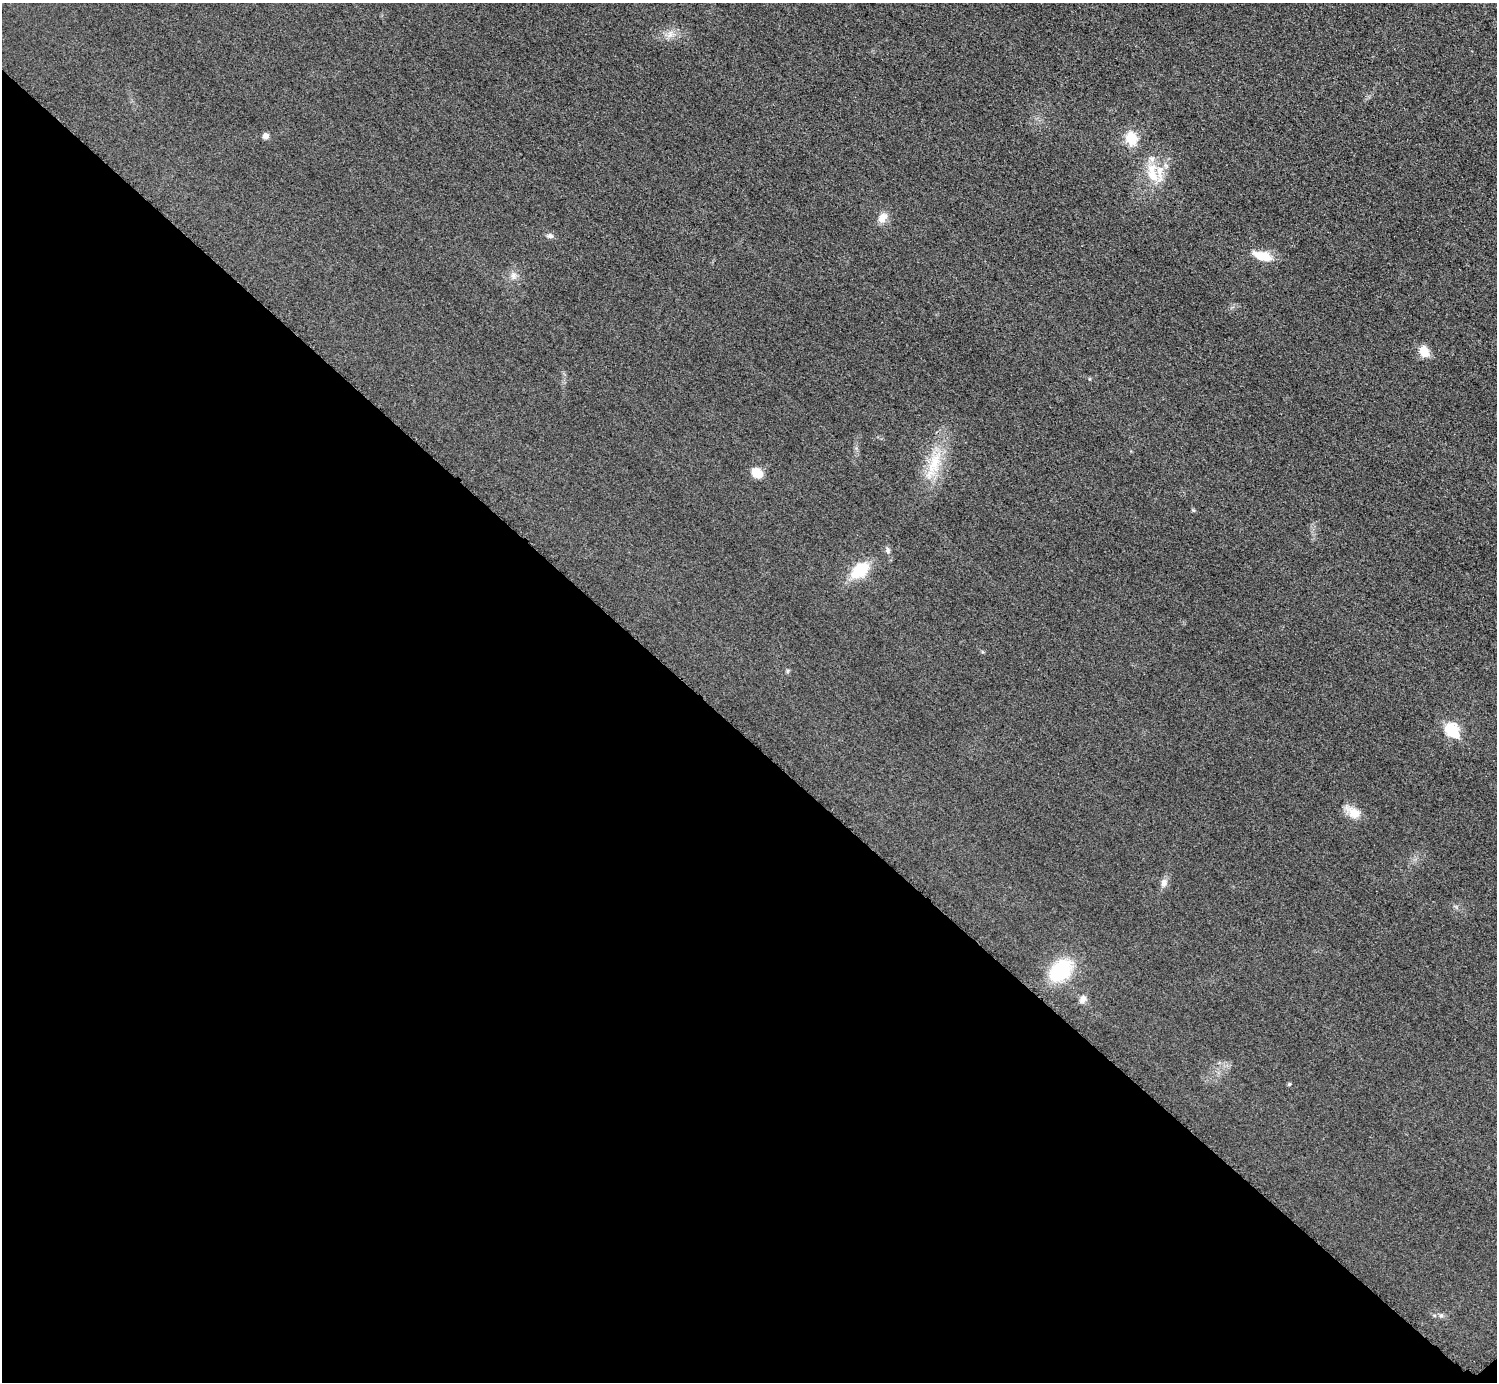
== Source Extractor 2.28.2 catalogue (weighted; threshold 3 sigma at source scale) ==
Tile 14 of 4 x 4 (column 2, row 4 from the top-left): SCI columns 1509-3003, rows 314-1693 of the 6004 x 6004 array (HDU 1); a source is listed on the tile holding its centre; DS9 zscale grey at full resolution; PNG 1499 x 1384 px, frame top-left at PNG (2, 3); no overlay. Shown black and unused: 47% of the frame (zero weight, under 3 of 5 exposures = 1% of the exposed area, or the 3 px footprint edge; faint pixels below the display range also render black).
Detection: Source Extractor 2.28.2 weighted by HDU 2 'WHT'; one run over the whole footprint, this tile lists its part. Background 0.0182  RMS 0.0054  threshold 0.0244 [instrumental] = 3 sigma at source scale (4.5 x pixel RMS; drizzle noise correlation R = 1.50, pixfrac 1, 0.05/0.05 arcsec/px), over >= 5 px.
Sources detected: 24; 2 inside a brighter listed object's ellipse — not listed separately; the other 22 listed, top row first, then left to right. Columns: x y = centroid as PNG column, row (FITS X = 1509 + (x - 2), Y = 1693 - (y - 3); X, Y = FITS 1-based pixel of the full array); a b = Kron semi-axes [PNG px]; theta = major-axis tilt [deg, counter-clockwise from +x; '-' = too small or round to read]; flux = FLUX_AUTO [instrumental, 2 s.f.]
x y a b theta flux
670 34 12 7 75 3
266 136 7 7 - 2.4
1131 138 15 12 -71 12
1151 169 18 15 78 11
882 218 15 10 58 4.7
550 236 9 6 -9 1.6
1262 256 24 10 -16 11
513 276 9 9 - 2.6
1424 352 13 9 -58 7.5
934 463 39 17 71 21
757 473 13 10 -35 7
1193 510 6 4 -42 0.66
888 550 9 6 -84 1.5
860 570 17 11 37 23
787 671 6 4 72 0.72
1452 730 7 6 - 51
1353 812 21 11 -37 7.5
1164 883 12 9 74 2.9
1061 970 23 16 45 37
1083 999 11 8 51 2.9
1289 1084 4 4 - 0.75
1441 1315 6 6 - 1.2